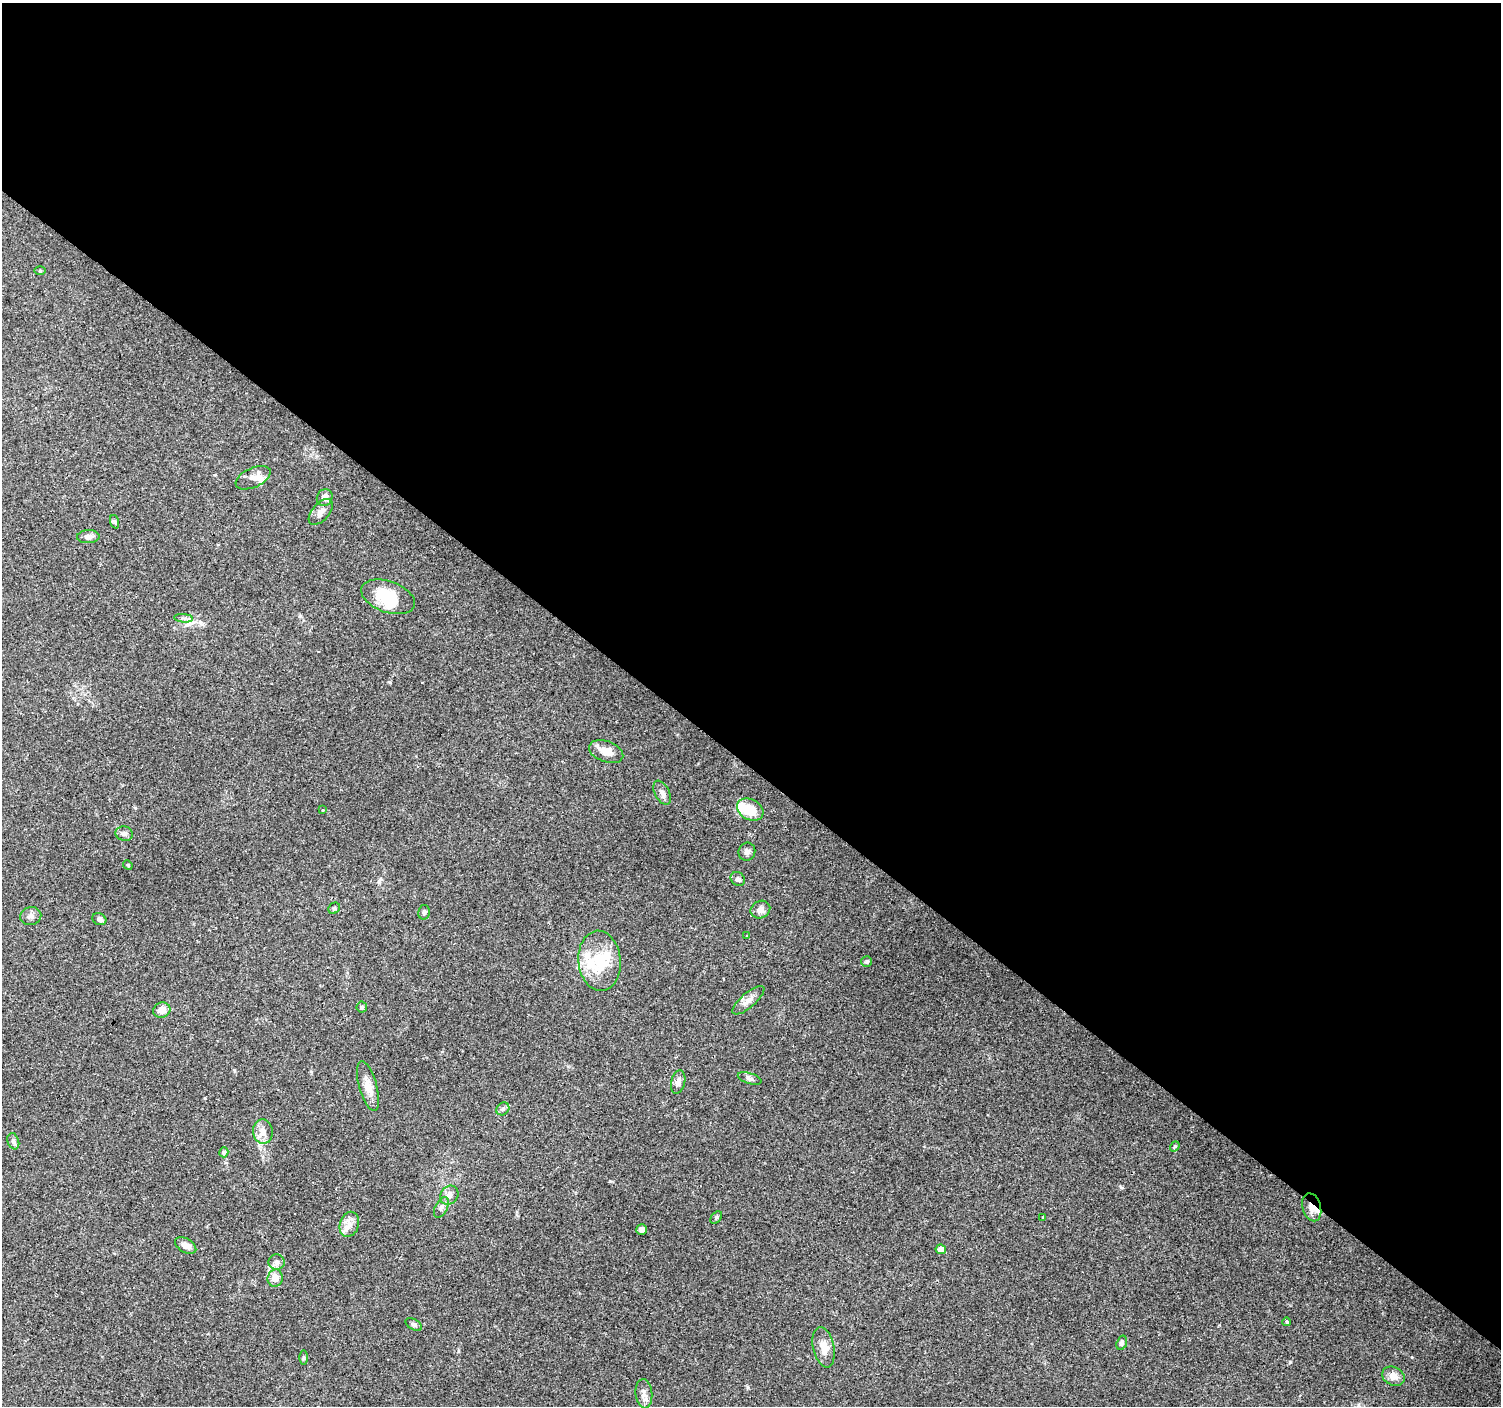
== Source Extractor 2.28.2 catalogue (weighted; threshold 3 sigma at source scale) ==
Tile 3 of 4 x 4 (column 3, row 1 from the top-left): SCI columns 2999-4497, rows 4382-5785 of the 6000 x 6021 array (HDU 1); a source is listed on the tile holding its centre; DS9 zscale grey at full resolution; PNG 1503 x 1408 px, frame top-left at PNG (2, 3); each listed source drawn as its Kron ellipse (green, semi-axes under 4 px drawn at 4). Shown black and unused: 55% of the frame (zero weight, under 3 of 4 exposures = <1% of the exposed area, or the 3 px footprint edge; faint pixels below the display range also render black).
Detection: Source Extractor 2.28.2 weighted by HDU 2 'WHT'; one run over the whole footprint, this tile lists its part. Background 0.0746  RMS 0.0054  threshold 0.0242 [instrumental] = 3 sigma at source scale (4.5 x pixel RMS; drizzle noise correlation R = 1.50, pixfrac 1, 0.0396/0.0396 arcsec/px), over >= 5 px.
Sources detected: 70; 1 inside a brighter object's white glare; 11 cosmic-ray / hot-pixel residue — neither listed nor drawn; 5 inside a brighter listed object's ellipse — not listed separately; the other 53 listed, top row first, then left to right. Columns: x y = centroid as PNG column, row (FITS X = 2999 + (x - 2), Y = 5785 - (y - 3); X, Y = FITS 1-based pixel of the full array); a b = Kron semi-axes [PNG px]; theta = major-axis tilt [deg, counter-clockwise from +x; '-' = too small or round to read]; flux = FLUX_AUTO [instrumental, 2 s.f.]
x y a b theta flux
40 271 6 4 0 0.58
253 478 19 9 25 4.4
325 498 8 7 - 3.2
321 512 15 8 49 3.7
115 522 7 4 -71 0.78
88 537 11 6 3 2.6
388 597 28 15 -20 18
184 618 9 3 -5 1.3
606 752 18 10 -20 5.9
662 793 13 7 -63 2.7
323 810 3 3 - 0.64
750 810 14 10 -28 11
124 834 9 7 -12 1.8
747 852 9 8 - 1.9
128 865 5 4 - 0.52
738 879 8 6 -43 1.4
334 908 6 5 - 0.8
760 910 10 8 26 2.9
424 912 7 5 78 1.2
31 916 11 9 12 2.3
99 919 7 5 -25 1.8
747 936 3 3 - 0.4
600 961 30 21 -84 24
867 962 5 5 - 0.94
748 1000 20 7 41 4.1
362 1007 5 5 - 0.76
162 1010 9 7 20 4.8
750 1078 12 5 -16 1.6
678 1082 12 7 78 3.1
368 1086 26 9 -74 6.6
503 1109 7 6 - 1.3
263 1132 12 9 -85 4.3
13 1141 8 5 -72 1.5
1175 1146 5 4 - 0.69
224 1152 5 4 - 0.91
449 1195 10 8 51 3.5
441 1207 11 6 62 2.1
1312 1207 14 9 -74 4.8
1043 1217 3 2 - 0.44
716 1218 7 5 50 0.94
349 1224 13 9 70 4.1
642 1229 5 5 - 1.8
186 1246 11 7 -30 3.6
941 1249 5 5 - 3.6
277 1262 8 7 - 1.8
275 1278 8 7 - 5.5
1287 1322 4 3 - 1
414 1324 9 5 -32 1.4
1122 1343 7 5 72 1.4
824 1347 20 10 -78 6.7
303 1357 7 3 90 0.73
1393 1376 12 9 -28 4.6
644 1394 14 8 -84 3.3
Overlapping masked pixels (flux is a lower limit): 1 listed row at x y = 1312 1207
Unlisted compact peaks at least as high as the median listed source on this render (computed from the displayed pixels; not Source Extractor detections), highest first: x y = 1290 1362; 1121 1187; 610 1181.